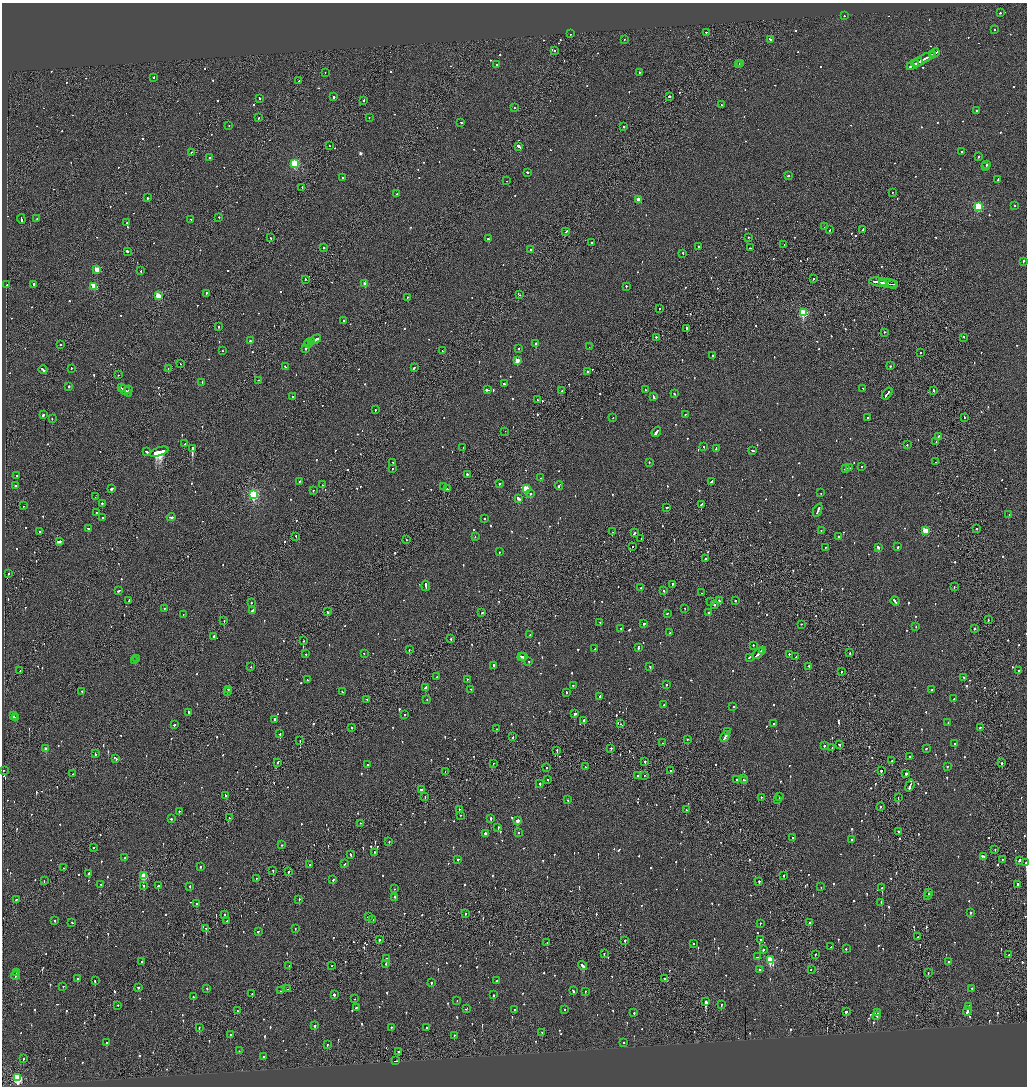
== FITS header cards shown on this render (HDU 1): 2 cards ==
NAXIS1  =                 2050
NAXIS2  =                 2168

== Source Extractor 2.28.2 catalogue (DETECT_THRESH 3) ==
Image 2050 x 2168 px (HDU 1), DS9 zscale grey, zoomed out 1/2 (1 PNG px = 2 x 2 image px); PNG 1029 x 1088 px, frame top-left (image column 2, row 2167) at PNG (2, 3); each listed source drawn as its Kron ellipse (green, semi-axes under 4 px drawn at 4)
Background -0.0593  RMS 0.063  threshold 0.188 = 3 sigma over >= 5 px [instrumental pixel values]
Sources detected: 1246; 48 cannot appear on this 1/2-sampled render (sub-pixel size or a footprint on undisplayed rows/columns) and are neither listed nor drawn; of the other 1198, the 500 brightest by FLUX_AUTO listed and drawn (698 fainter detections omitted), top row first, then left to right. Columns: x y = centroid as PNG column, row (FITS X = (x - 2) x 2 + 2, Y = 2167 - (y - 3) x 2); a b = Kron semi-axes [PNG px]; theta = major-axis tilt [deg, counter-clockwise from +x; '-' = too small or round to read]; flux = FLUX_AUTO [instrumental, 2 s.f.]
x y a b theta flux
1000 13 2 2 - 130
844 16 2 2 - 82
994 30 2 2 - 84
706 32 2 2 - 58
570 34 2 2 - 53
624 39 2 1 - 54
770 39 4 2 - 130
554 51 2 2 - 180
935 53 5 2 - 570
932 54 3 2 - 470
923 59 13 2 28 570
918 62 5 2 - 280
496 64 2 2 - 87
739 64 2 2 - 130
741 64 3 2 - 74
913 65 7 2 29 440
639 72 2 1 - 240
325 73 2 2 - 73
154 77 2 2 - 120
299 81 2 2 - 75
669 96 2 2 - 140
334 97 2 2 - 190
260 98 2 2 - 160
364 100 2 2 - 88
721 105 2 2 - 85
514 108 2 2 - 49
977 111 2 2 - 84
258 118 2 2 - 73
369 118 2 1 - 72
461 122 2 2 - 140
229 126 2 2 - 110
624 126 2 2 - 210
329 146 2 1 - 66
519 146 4 2 - 1100
191 152 2 2 - 57
962 152 2 2 - 61
978 157 2 2 - 120
210 158 2 1 - 200
295 163 3 3 - 1200
986 165 2 2 - 94
986 167 2 2 - 62
527 172 2 2 - 120
788 175 2 2 - 65
343 177 2 2 - 65
998 180 3 2 - 120
507 181 2 1 - 60
302 187 2 1 - 79
892 192 2 2 - 150
396 194 2 2 - 50
147 198 2 2 - 90
639 199 2 2 - 120
1015 205 2 2 - 52
978 207 3 3 - 920
219 217 2 1 - 200
21 219 5 2 - 240
37 219 2 1 - 82
191 219 2 1 - 83
127 223 2 2 - 49
824 227 2 1 - 55
863 229 3 2 - 170
830 230 2 2 - 65
566 232 2 1 - 230
749 237 2 2 - 88
270 238 3 2 - 89
488 239 2 2 - 130
591 242 2 2 - 110
784 244 2 1 - 60
699 246 2 2 - 91
324 247 2 2 - 150
750 248 2 2 - 54
530 249 2 2 - 65
127 251 3 2 - 170
683 253 3 2 - 110
1023 261 4 2 - 150
97 269 3 3 - 310
141 271 2 2 - 77
813 278 2 1 - 150
305 279 2 2 - 74
878 282 9 2 -8 390
888 283 8 2 -8 510
33 284 2 2 - 130
365 284 2 2 - 190
893 284 5 1 - 220
7 285 2 2 - 51
94 286 3 3 - 390
626 286 2 2 - 61
206 293 3 2 - 92
520 295 2 1 - 61
158 296 3 3 - 330
407 297 2 1 - 53
659 309 2 1 - 90
803 313 3 3 - 920
344 321 3 2 - 95
218 327 2 2 - 120
687 328 2 2 - 310
884 332 2 1 - 58
656 337 2 1 - 220
963 337 2 2 - 76
315 339 6 2 29 240
250 341 2 2 - 220
311 342 3 1 - 130
308 343 4 2 - 150
536 343 2 2 - 460
61 345 2 2 - 52
589 347 2 1 - 110
306 348 2 2 - 430
519 348 2 2 - 53
222 350 2 2 - 54
442 351 2 1 - 64
921 353 2 2 - 130
713 355 2 2 - 180
517 360 3 2 - 210
180 364 2 1 - 310
890 366 2 2 - 58
285 367 3 2 - 84
71 368 2 2 - 76
168 368 2 1 - 52
414 368 4 2 - 110
43 370 4 2 - 190
587 372 3 2 - 82
118 375 2 2 - 57
259 380 2 2 - 59
202 382 2 2 - 56
504 384 3 2 - 94
69 386 2 2 - 100
121 388 3 2 - 250
863 388 2 2 - 51
129 389 2 2 - 91
487 390 4 2 - 160
645 390 2 2 - 53
934 390 3 2 - 87
126 391 7 2 -38 410
562 391 2 2 - 300
887 393 7 2 54 230
674 394 2 2 - 70
293 397 2 2 - 58
654 397 3 2 - 130
538 400 2 1 - 70
375 410 2 1 - 93
685 414 2 2 - 73
43 415 4 2 - 170
965 417 2 2 - 61
613 418 2 1 - 64
867 418 2 2 - 53
52 419 2 2 - 76
505 431 2 1 - 70
656 432 6 2 53 230
938 436 2 1 - 150
936 442 2 1 - 77
184 444 2 2 - 72
907 445 2 2 - 66
704 447 2 2 - 61
192 448 3 2 - 5400
463 448 2 2 - 52
716 448 3 2 - 100
752 451 3 2 - 73
146 452 3 2 - 140
159 452 10 2 19 16000
649 462 2 2 - 57
936 462 2 1 - 95
392 463 2 2 - 53
861 466 2 2 - 77
849 468 4 2 - 150
392 469 2 2 - 57
846 469 3 2 - 180
467 474 2 2 - 190
17 475 2 2 - 52
540 478 2 1 - 52
299 481 2 2 - 61
711 482 4 2 - 250
499 483 2 2 - 120
15 485 2 2 - 190
322 485 2 2 - 56
559 485 4 2 - 120
444 487 2 2 - 950
111 489 3 2 - 180
448 489 3 2 - 150
526 489 3 3 - 580
313 490 2 2 - 61
821 493 2 2 - 87
253 494 4 3 - 1700
530 494 2 2 - 120
95 497 2 1 - 59
519 498 3 2 - 450
102 504 3 2 - 120
701 504 3 2 - 100
24 506 2 2 - 50
667 507 2 2 - 80
818 510 7 2 66 220
96 513 2 2 - 73
1009 515 2 2 - 58
171 517 4 2 - 160
102 518 2 2 - 120
485 518 2 2 - 53
88 528 3 2 - 130
977 528 2 1 - 66
821 530 2 2 - 78
925 530 3 3 - 280
40 531 2 2 - 68
612 532 2 1 - 270
635 532 2 2 - 130
296 536 2 2 - 73
838 536 2 2 - 250
475 537 2 1 - 59
641 538 2 1 - 71
406 540 2 1 - 50
59 541 4 2 - 260
633 546 2 1 - 61
825 547 2 2 - 75
878 547 3 2 - 370
898 547 2 2 - 140
499 552 2 2 - 51
706 559 2 2 - 93
8 573 2 2 - 120
672 584 2 2 - 71
426 586 5 2 - 230
954 587 2 2 - 67
641 588 2 2 - 130
119 591 3 2 - 130
664 591 2 2 - 110
701 593 2 1 - 110
129 600 3 2 - 73
719 600 2 2 - 53
735 600 2 2 - 93
711 601 2 2 - 50
895 601 5 2 - 210
251 603 2 2 - 93
714 605 2 2 - 100
685 608 2 2 - 54
164 609 2 2 - 54
252 610 3 2 - 140
327 612 3 2 - 330
482 612 2 2 - 88
709 612 2 2 - 160
667 613 2 2 - 58
183 615 2 1 - 67
988 620 2 1 - 110
224 621 2 1 - 280
600 622 2 2 - 54
644 623 2 2 - 95
801 624 2 1 - 90
916 626 2 2 - 83
621 628 2 2 - 73
974 628 2 2 - 55
670 633 2 2 - 54
530 634 2 1 - 69
214 636 2 2 - 120
451 638 3 2 - 84
303 641 2 1 - 72
753 645 2 2 - 94
638 647 3 2 - 140
409 649 2 1 - 97
595 649 2 2 - 79
762 650 3 2 - 490
364 653 2 2 - 50
850 653 2 1 - 340
306 654 2 1 - 65
758 654 7 2 45 540
789 654 2 2 - 130
521 656 2 2 - 180
523 657 2 2 - 200
749 657 2 2 - 58
796 657 2 2 - 96
137 659 2 2 - 65
135 660 2 1 - 210
529 662 2 2 - 52
494 665 2 2 - 140
650 666 2 2 - 99
809 666 2 1 - 100
251 667 2 2 - 57
20 671 2 2 - 65
1018 671 2 2 - 65
841 672 2 2 - 53
437 677 3 1 - 160
964 677 2 2 - 92
467 679 2 2 - 54
307 680 3 2 - 100
573 685 2 2 - 86
666 685 2 2 - 320
425 687 3 2 - 99
228 689 2 2 - 75
471 689 2 2 - 55
931 690 2 2 - 72
82 691 2 2 - 100
227 692 2 2 - 64
342 692 2 2 - 68
567 692 2 2 - 93
600 696 2 2 - 78
367 699 3 2 - 82
954 699 2 2 - 220
427 700 2 2 - 52
664 704 2 2 - 53
733 706 2 2 - 110
189 713 2 2 - 130
575 713 2 2 - 170
405 715 2 2 - 58
13 716 2 2 - 290
16 717 3 2 - 170
274 719 2 2 - 260
584 720 2 2 - 470
773 723 3 2 - 150
948 723 2 2 - 140
621 724 2 2 - 52
174 725 2 2 - 85
352 727 2 2 - 54
980 727 2 2 - 150
496 729 2 2 - 140
727 732 4 2 - 160
280 734 2 2 - 180
513 737 2 1 - 220
725 737 5 2 - 220
687 739 2 2 - 54
300 741 2 1 - 110
663 743 2 2 - 73
955 743 2 2 - 78
839 745 2 2 - 150
824 746 2 2 - 120
611 748 2 2 - 92
832 748 2 2 - 67
926 748 2 2 - 58
46 749 2 2 - 100
557 750 2 1 - 180
95 754 2 1 - 250
910 756 2 2 - 51
116 759 3 2 - 510
645 761 2 2 - 190
892 761 2 2 - 62
278 762 3 2 - 98
493 763 2 1 - 56
1002 763 2 2 - 110
368 764 2 1 - 110
947 766 2 2 - 50
585 767 2 2 - 56
547 768 2 2 - 63
3 770 2 2 - 71
445 771 2 1 - 50
671 771 2 1 - 180
881 771 2 2 - 400
906 773 2 2 - 310
73 774 2 1 - 71
638 775 2 2 - 96
644 775 2 1 - 59
548 779 2 2 - 56
737 779 2 2 - 160
743 779 2 2 - 110
745 780 2 2 - 75
540 784 2 2 - 93
910 786 6 2 69 240
421 790 2 2 - 490
225 795 3 2 - 140
425 796 2 1 - 56
779 796 2 2 - 97
761 797 2 2 - 51
898 798 2 1 - 360
777 799 2 2 - 120
568 800 2 2 - 67
880 806 2 1 - 300
460 809 3 2 - 67
686 810 2 2 - 97
179 811 2 2 - 96
460 815 2 2 - 50
229 818 2 2 - 80
491 818 2 2 - 220
171 819 2 2 - 77
517 820 3 2 - 370
360 823 2 1 - 190
498 827 2 2 - 100
519 832 2 2 - 52
898 832 2 2 - 50
485 833 2 2 - 180
793 838 2 2 - 67
852 839 2 2 - 82
389 841 2 2 - 58
282 845 2 2 - 110
94 847 2 2 - 58
995 849 2 2 - 57
374 852 2 2 - 73
351 854 3 2 - 140
983 856 4 2 - 130
124 858 2 2 - 85
458 859 2 2 - 130
1003 859 2 2 - 86
1019 860 3 2 - 100
1026 862 2 1 - 380
344 864 2 2 - 54
310 865 2 2 - 56
201 866 2 2 - 52
63 868 2 1 - 95
273 871 2 2 - 82
288 871 2 2 - 130
89 873 2 2 - 240
784 875 2 2 - 120
143 876 3 3 - 560
256 878 2 2 - 68
44 880 2 1 - 60
333 880 3 2 - 64
759 881 2 2 - 88
101 884 2 1 - 200
1017 884 3 2 - 110
144 885 2 2 - 49
158 886 2 2 - 55
189 886 2 2 - 77
821 887 2 2 - 65
882 888 2 2 - 200
395 889 2 2 - 52
928 893 2 2 - 140
928 895 3 1 - 120
395 897 2 2 - 180
299 899 2 2 - 52
16 900 2 2 - 54
881 902 2 2 - 52
197 903 3 2 - 83
970 912 2 2 - 84
465 913 2 2 - 85
224 915 2 1 - 52
368 917 2 2 - 140
373 919 2 2 - 97
55 921 2 2 - 52
227 921 2 2 - 51
72 923 2 2 - 72
760 923 2 2 - 49
810 923 3 2 - 64
206 928 2 2 - 130
295 929 2 2 - 53
258 931 2 2 - 54
917 937 2 2 - 58
760 939 2 1 - 260
379 940 2 2 - 170
625 940 2 2 - 180
547 942 2 1 - 350
694 943 2 2 - 70
831 947 3 2 - 110
763 949 2 2 - 110
846 949 2 2 - 79
604 953 2 2 - 81
815 954 2 1 - 67
1009 955 2 1 - 79
757 957 2 2 - 91
386 959 2 2 - 480
770 960 3 3 - 630
141 961 2 2 - 150
948 962 2 2 - 200
386 963 2 2 - 75
583 965 5 2 - 230
289 966 3 2 - 140
332 966 2 2 - 67
811 969 2 1 - 56
759 970 2 2 - 89
17 972 4 2 - 150
928 973 2 1 - 59
15 975 4 2 - 130
665 978 2 2 - 72
77 979 2 2 - 59
497 980 3 2 - 170
95 981 2 2 - 83
431 983 2 2 - 110
63 986 2 2 - 93
138 987 2 2 - 150
207 988 2 2 - 58
288 989 2 1 - 110
972 989 2 2 - 79
280 991 2 1 - 74
573 991 3 2 - 88
585 991 2 2 - 130
252 994 2 1 - 59
334 994 2 2 - 220
493 995 2 2 - 180
193 997 2 2 - 100
355 999 2 2 - 50
457 1001 2 1 - 58
706 1002 2 2 - 1200
721 1004 2 2 - 110
118 1005 2 2 - 71
968 1006 3 2 - 180
357 1007 3 2 - 65
466 1009 2 2 - 64
514 1009 2 2 - 65
565 1009 2 2 - 95
238 1011 2 2 - 63
967 1011 4 2 - 150
846 1012 3 2 - 190
878 1012 2 2 - 110
634 1013 2 2 - 82
877 1016 3 2 - 51
315 1025 2 2 - 170
391 1027 2 2 - 120
427 1027 2 2 - 53
199 1028 3 2 - 55
542 1032 2 1 - 57
230 1035 2 2 - 91
454 1035 2 2 - 87
624 1042 2 2 - 130
106 1043 2 2 - 50
327 1044 2 2 - 55
239 1051 2 2 - 53
398 1052 2 2 - 70
263 1057 2 2 - 60
23 1059 3 2 - 90
395 1061 3 1 - 180
18 1078 4 3 - 1200
At the frame edge (FLAGS 8, measured only in part): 1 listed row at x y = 1026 862
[698 fainter detections neither listed nor drawn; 48 sub-pixel or undisplayed-footprint detections neither listed nor drawn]